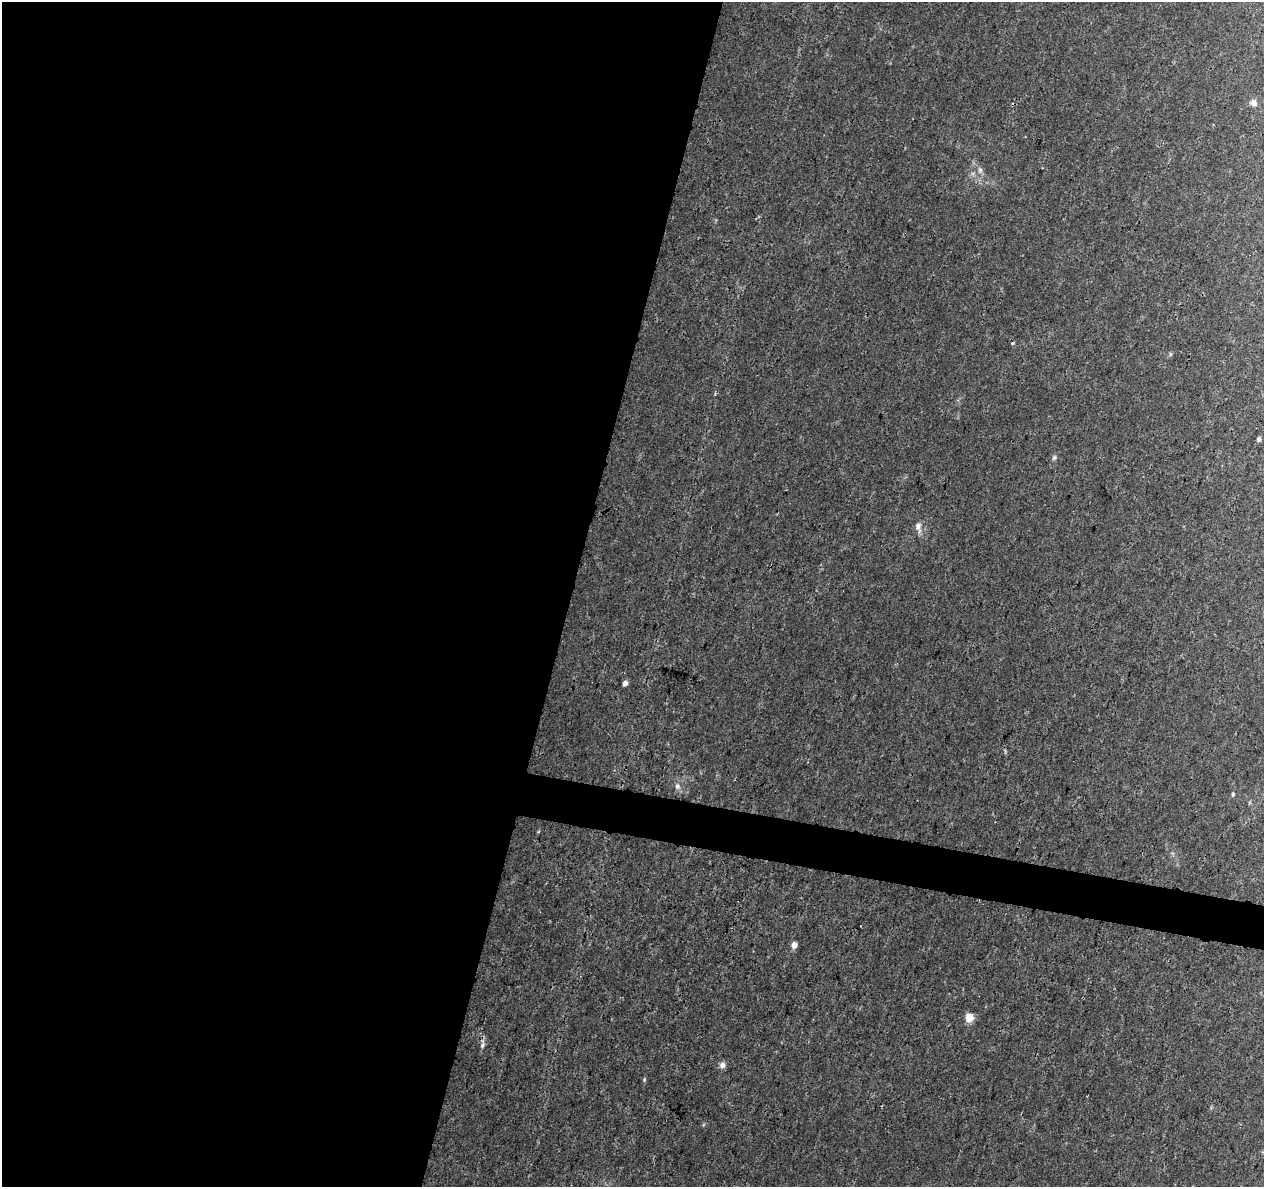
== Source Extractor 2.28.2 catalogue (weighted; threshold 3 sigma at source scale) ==
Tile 5 of 4 x 4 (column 1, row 2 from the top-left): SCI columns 2-1263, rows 2596-3780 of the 5060 x 5251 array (HDU 1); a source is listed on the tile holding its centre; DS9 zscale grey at full resolution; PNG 1266 x 1189 px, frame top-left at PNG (2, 2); no overlay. Shown black and unused: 47% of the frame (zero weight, under 3 of 4 exposures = <1% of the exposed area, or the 3 px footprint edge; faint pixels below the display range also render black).
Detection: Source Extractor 2.28.2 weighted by HDU 2 'WHT'; one run over the whole footprint, this tile lists its part. Background 0.00727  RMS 0.0015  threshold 0.00661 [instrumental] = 3 sigma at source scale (4.5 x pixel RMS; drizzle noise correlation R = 1.50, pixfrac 1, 0.0396/0.0396 arcsec/px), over >= 5 px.
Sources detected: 16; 2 cosmic-ray / hot-pixel residue — not listed; the other 14 listed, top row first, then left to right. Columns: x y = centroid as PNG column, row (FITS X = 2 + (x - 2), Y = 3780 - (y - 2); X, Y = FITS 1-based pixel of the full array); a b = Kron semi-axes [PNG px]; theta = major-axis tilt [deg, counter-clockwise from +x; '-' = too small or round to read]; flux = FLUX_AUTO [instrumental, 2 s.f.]
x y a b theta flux
1254 103 9 8 - 0.63
980 170 8 6 -90 0.45
1170 354 6 4 -73 0.18
1259 439 5 4 - 0.3
1054 457 8 5 63 0.3
918 527 16 8 -83 0.93
625 683 4 4 - 0.82
678 786 9 7 -76 0.64
1233 794 6 4 82 0.22
794 945 5 5 - 1.3
969 1018 5 5 - 4.8
483 1044 13 6 80 0.56
722 1065 8 7 - 0.65
644 1079 6 4 71 0.21